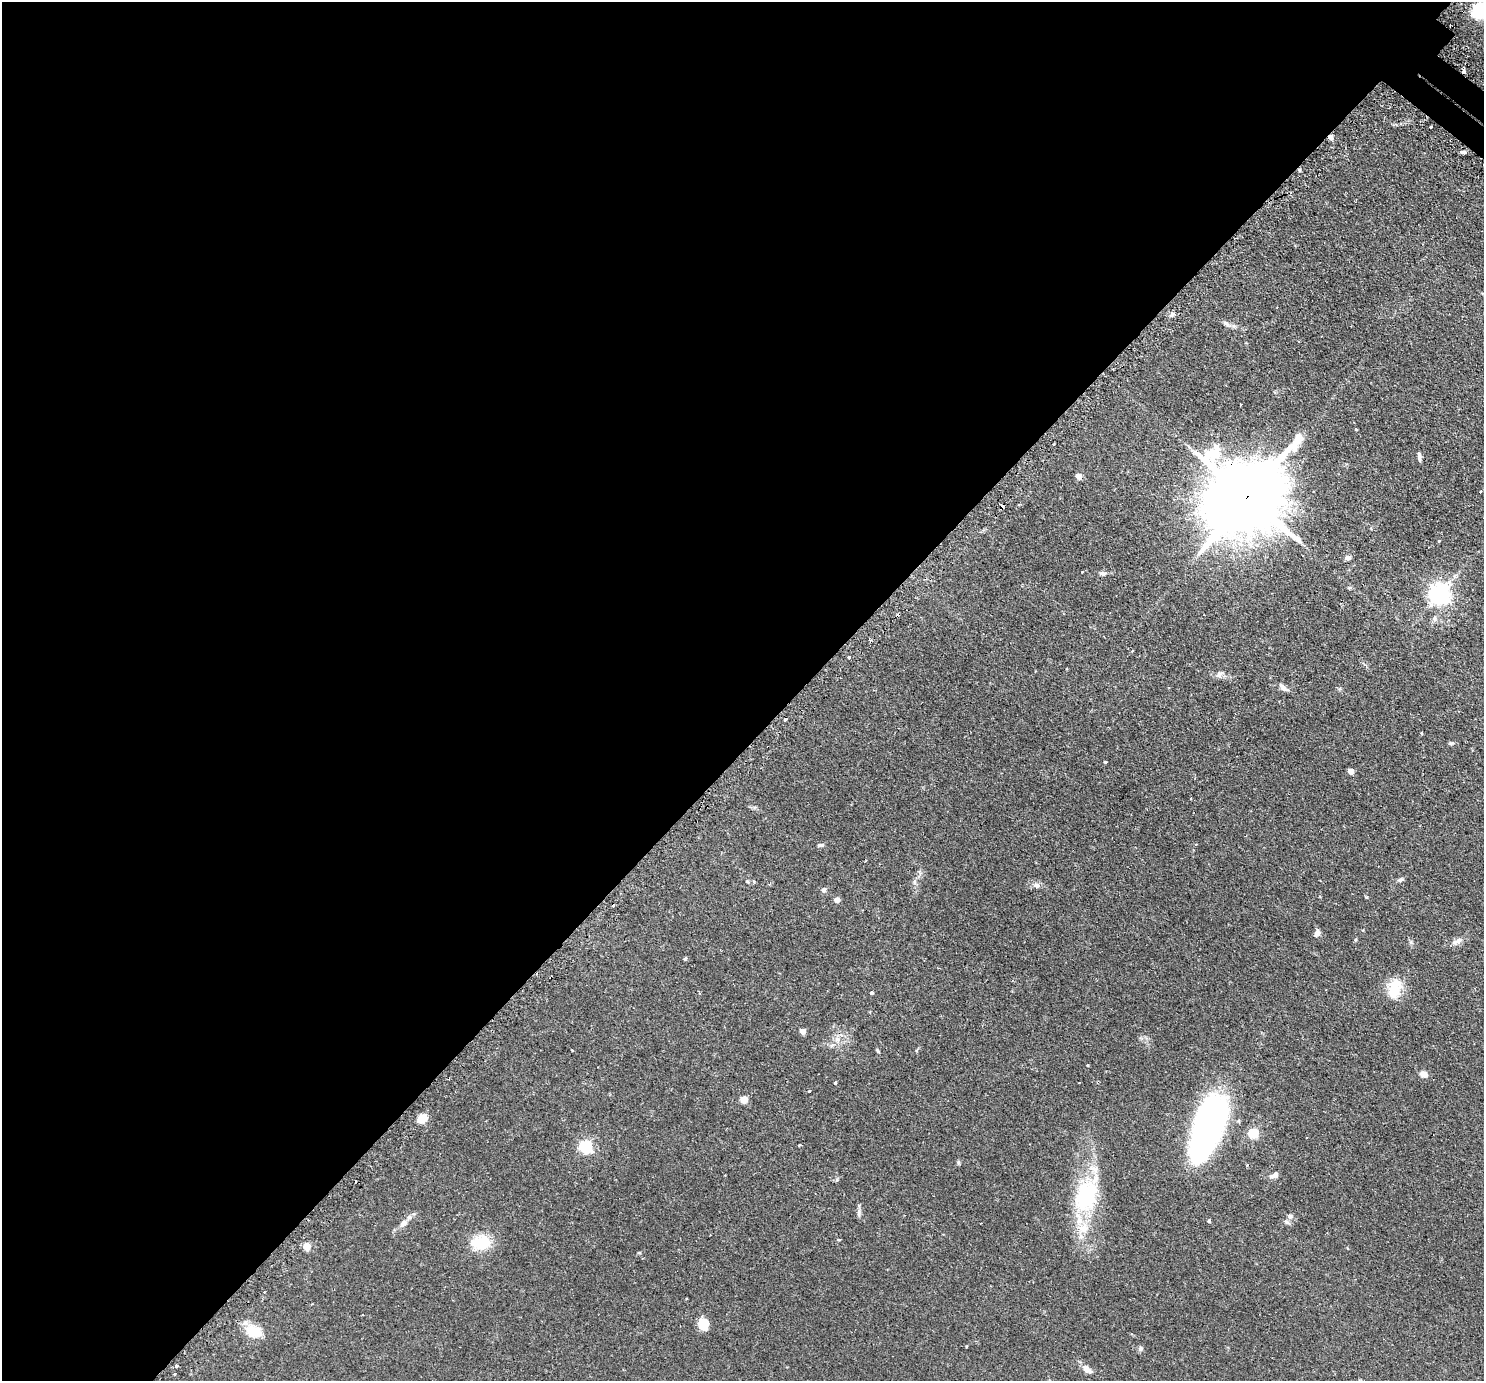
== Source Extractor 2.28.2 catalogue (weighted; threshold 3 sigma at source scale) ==
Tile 5 of 4 x 4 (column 1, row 2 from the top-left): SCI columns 51-1532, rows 2946-4324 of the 6028 x 6032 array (HDU 1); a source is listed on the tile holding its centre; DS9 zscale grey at full resolution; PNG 1486 x 1383 px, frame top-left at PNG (2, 2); no overlay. Shown black and unused: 54% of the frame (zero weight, under 2 of 3 exposures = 4% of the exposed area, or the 3 px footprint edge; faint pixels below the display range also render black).
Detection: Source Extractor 2.28.2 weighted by HDU 2 'WHT'; one run over the whole footprint, this tile lists its part. Background 0.0765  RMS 0.005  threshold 0.0226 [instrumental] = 3 sigma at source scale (4.5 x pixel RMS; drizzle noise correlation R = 1.50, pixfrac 1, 0.05/0.05 arcsec/px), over >= 5 px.
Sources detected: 77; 1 inside a brighter object's white glare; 5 cosmic-ray / hot-pixel residue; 1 long thin detection or spike segment (spike, bleed or trail) — not listed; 2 inside a brighter listed object's ellipse — not listed separately; the other 68 listed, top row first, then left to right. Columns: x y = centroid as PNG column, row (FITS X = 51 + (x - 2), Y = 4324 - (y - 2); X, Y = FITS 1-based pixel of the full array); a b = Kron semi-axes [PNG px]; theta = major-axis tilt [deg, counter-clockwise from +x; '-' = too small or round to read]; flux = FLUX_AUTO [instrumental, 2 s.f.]
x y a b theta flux
1481 10 14 12 26 31
1464 71 4 3 - 2.1
1431 127 3 3 - 1.5
1330 137 6 5 - 1.5
1463 152 5 3 - 6.5
1299 170 4 4 - 0.65
1172 314 8 5 50 1.1
1226 323 12 3 -45 1.1
1356 429 3 3 - 0.37
1078 476 5 4 - 4.4
1481 491 3 3 - 1.1
1247 497 26 19 44 6200
1002 506 4 3 - 5.8
1439 541 3 3 - 0.85
1347 558 6 5 - 1.6
1082 572 2 2 - 0.43
1102 573 8 6 0 1.3
1349 588 6 4 17 0.55
1439 594 7 7 - 300
1435 618 7 7 - 1.4
1132 651 4 2 - 0.4
848 657 3 3 - 0.49
1219 674 10 7 73 1.8
1283 687 13 6 -44 1.9
1421 733 3 2 - 0.77
1451 743 7 5 -8 0.77
1105 762 3 2 - 0.62
1350 771 5 4 - 4.8
820 845 9 4 16 0.8
1400 880 8 5 20 1
747 881 5 4 - 0.58
1036 885 9 6 -10 1.6
823 890 6 6 - 1.3
837 900 5 5 - 3.2
1317 933 8 6 70 2.1
1455 942 9 8 - 2
685 959 5 4 - 0.51
1395 988 25 15 77 11
872 993 3 3 - 1.6
803 1031 6 6 - 1.8
837 1039 8 7 - 2.2
877 1050 6 3 -59 0.58
1087 1065 3 3 - 0.44
1424 1074 10 7 -20 2.6
835 1083 3 3 - 2.4
809 1091 3 3 - 0.43
743 1100 5 5 - 8.7
422 1119 13 10 30 4.5
1238 1121 5 5 - 0.7
1208 1125 55 22 70 200
1253 1133 5 5 - 30
799 1145 3 2 - 0.45
586 1146 6 5 - 74
1247 1165 3 3 - 0.72
1274 1175 10 5 21 2.3
1086 1196 40 26 72 38
859 1213 9 5 87 1.3
1290 1216 8 6 -32 1.4
1209 1221 4 3 - 0.77
403 1223 11 7 47 2.4
481 1243 24 17 5 14
306 1246 5 5 - 10
703 1324 10 8 -73 9
253 1331 18 12 -15 10
966 1346 3 3 - 0.59
1140 1348 7 6 - 0.99
176 1366 3 3 - 0.68
1087 1369 14 8 -43 3
Overlapping masked pixels (flux is a lower limit): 5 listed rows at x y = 1464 71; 1330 137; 1299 170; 1247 497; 1002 506
Isophote crosses this tile's border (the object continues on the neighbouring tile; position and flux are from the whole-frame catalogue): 1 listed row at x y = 1481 10
Unlisted compact peaks at least as high as the median listed source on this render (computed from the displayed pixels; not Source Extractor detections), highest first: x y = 958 1162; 1366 897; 837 1179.